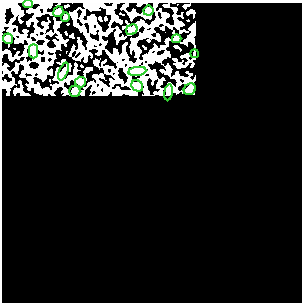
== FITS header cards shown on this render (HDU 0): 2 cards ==
NAXIS1  =                  300
NAXIS2  =                  300

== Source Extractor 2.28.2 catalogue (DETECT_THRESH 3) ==
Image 300 x 300 px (HDU 0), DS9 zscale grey, 1 PNG px = 1 image px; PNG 304 x 304 px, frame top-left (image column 1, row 300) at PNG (2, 3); each listed source drawn as its Kron ellipse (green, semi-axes under 4 px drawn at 4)
Background 0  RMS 0.34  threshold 1.03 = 3 sigma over >= 5 px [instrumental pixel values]
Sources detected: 16; all 16 listed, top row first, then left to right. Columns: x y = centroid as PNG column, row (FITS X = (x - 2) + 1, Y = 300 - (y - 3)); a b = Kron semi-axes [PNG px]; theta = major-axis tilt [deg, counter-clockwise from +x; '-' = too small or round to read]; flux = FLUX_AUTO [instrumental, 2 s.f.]
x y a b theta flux
28 4 5 3 - 51
148 11 5 5 - 130
58 12 5 5 - 320
65 17 5 4 - 79
132 30 6 5 - 35
8 39 5 5 - 230
177 39 5 4 - 77
33 51 7 4 -90 46
194 54 4 3 - 41
63 71 9 3 69 39
137 71 9 4 8 63
80 82 5 5 - 43
137 86 6 5 - 41
190 89 6 5 - 230
75 91 5 5 - 410
168 92 8 4 81 37
At the frame edge (FLAGS 8, measured only in part): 1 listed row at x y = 28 4